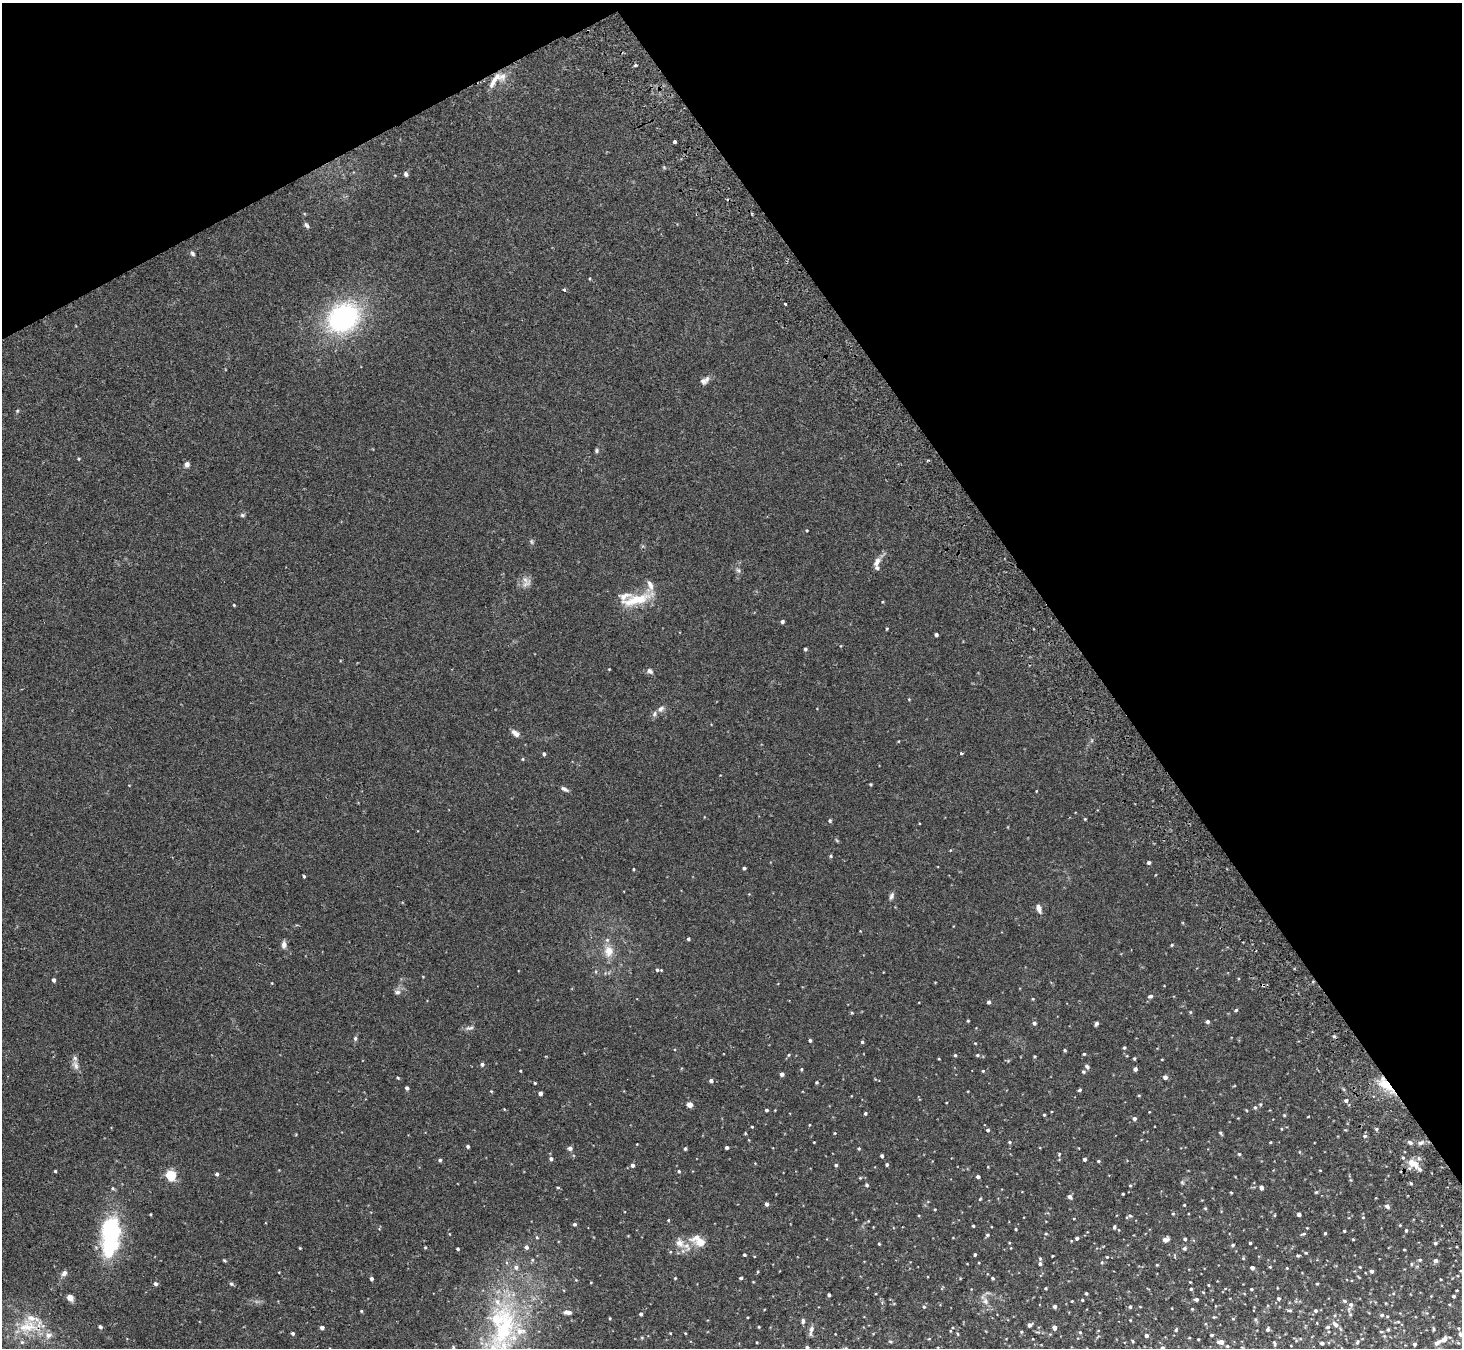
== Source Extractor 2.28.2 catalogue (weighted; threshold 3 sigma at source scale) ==
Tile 3 of 4 x 4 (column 3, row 1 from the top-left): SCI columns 2977-4436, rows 4230-5575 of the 5948 x 5908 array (HDU 1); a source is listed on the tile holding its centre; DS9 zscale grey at full resolution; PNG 1464 x 1350 px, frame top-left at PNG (2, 3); no overlay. Shown black and unused: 31% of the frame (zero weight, under 2 of 3 exposures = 3% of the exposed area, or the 3 px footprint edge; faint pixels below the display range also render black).
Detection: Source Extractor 2.28.2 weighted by HDU 2 'WHT'; one run over the whole footprint, this tile lists its part. Background 0.0546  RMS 0.0051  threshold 0.023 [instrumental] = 3 sigma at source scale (4.5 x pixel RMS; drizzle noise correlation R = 1.50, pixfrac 1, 0.05/0.05 arcsec/px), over >= 5 px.
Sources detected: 342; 2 cosmic-ray / hot-pixel residue — not listed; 21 inside a brighter listed object's ellipse — not listed separately; the other 319 listed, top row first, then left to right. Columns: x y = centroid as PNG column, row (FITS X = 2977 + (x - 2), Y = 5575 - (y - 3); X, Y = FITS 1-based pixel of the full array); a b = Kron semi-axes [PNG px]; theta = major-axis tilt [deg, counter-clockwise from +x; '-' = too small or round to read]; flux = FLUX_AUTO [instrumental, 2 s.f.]
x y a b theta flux
635 65 4 3 - 0.71
502 76 14 11 76 4.2
675 142 3 3 - 3
406 174 6 5 - 1.1
306 225 8 5 -54 1.2
192 253 7 5 -58 1
590 279 5 3 - 0.43
564 290 4 3 - 1.2
785 304 3 3 - 1.1
343 318 37 30 36 74
705 381 13 8 37 2.5
17 411 5 4 - 0.55
597 450 5 5 - 0.84
79 459 4 3 - 0.47
187 464 7 6 - 1.8
242 515 6 5 - 0.83
807 530 3 3 - 0.42
531 542 7 5 -72 0.94
877 562 14 7 58 3
738 570 8 6 -60 1.2
526 584 16 8 31 3.1
635 600 45 12 16 15
234 605 3 3 - 0.44
782 621 4 4 - 1.1
887 629 3 2 - 0.43
936 635 4 3 - 1.1
805 649 4 3 - 0.91
609 669 3 3 - 0.35
650 671 9 6 -29 1.6
909 699 4 4 - 0.39
661 709 11 7 35 2
515 733 11 6 -40 2.5
899 741 4 3 - 0.36
961 753 3 3 - 1
544 754 4 3 - 0.93
523 759 4 4 - 0.5
871 784 3 3 - 0.51
565 789 10 5 -28 1.5
1036 791 4 3 - 0.34
1085 819 4 4 - 0.39
830 821 5 4 - 0.88
837 840 6 4 -46 0.57
831 856 5 4 - 0.6
1149 863 4 4 - 1.1
744 868 3 3 - 0.87
633 869 3 3 - 0.41
304 876 3 3 - 0.71
891 896 10 5 70 1.5
1039 908 11 6 -70 2.6
688 939 3 3 - 0.85
284 945 10 6 88 2
1172 945 4 3 - 0.54
609 951 15 12 88 6.4
657 970 5 4 - 0.76
54 980 4 4 - 1.3
272 983 4 3 - 0.36
398 992 7 7 - 1.6
1150 996 6 5 - 1.2
1033 999 4 3 - 0.47
989 1002 4 4 - 1.3
1236 1010 5 4 - 0.67
1190 1012 4 4 - 0.49
852 1013 5 3 - 0.53
968 1021 4 3 - 0.47
1207 1022 4 4 - 1.1
1034 1023 5 4 - 1.3
1096 1024 5 3 - 1.2
469 1028 13 6 9 1.8
1334 1036 5 4 - 0.77
355 1038 6 5 - 0.89
810 1040 3 3 - 0.92
862 1042 4 3 - 0.75
975 1043 4 3 - 0.39
1124 1048 4 3 - 0.69
1065 1050 4 3 - 0.57
1084 1054 4 4 - 0.52
789 1055 5 4 - 0.62
955 1055 4 4 - 0.63
977 1055 5 4 - 0.85
1035 1056 4 3 - 0.49
1134 1058 4 3 - 0.6
939 1059 3 3 - 0.4
1162 1059 3 2 - 0.37
1008 1061 5 4 - 0.53
482 1064 4 4 - 1.5
75 1065 14 8 -73 2.9
1087 1067 6 5 - 1.1
801 1069 4 3 - 0.55
1135 1069 4 4 - 1.4
520 1071 3 2 - 0.38
983 1071 4 3 - 0.46
1083 1072 4 4 - 0.79
782 1074 4 4 - 1.8
1165 1077 4 4 - 1.9
398 1078 4 3 - 0.55
711 1081 4 4 - 1.4
817 1082 4 4 - 0.64
535 1083 3 3 - 0.53
1386 1085 24 9 -38 12
1234 1086 5 3 - 0.36
407 1088 4 3 - 1.4
1079 1090 3 3 - 0.89
491 1091 4 3 - 0.42
540 1093 4 4 - 1.8
1139 1095 4 3 - 0.41
1346 1100 5 4 - 1.4
1260 1104 5 3 - 0.46
690 1105 4 4 - 5.9
1255 1107 5 5 - 0.84
504 1109 4 3 - 0.32
766 1110 3 3 - 0.88
1246 1110 4 3 - 0.39
865 1113 3 3 - 0.82
1044 1115 3 3 - 0.56
1284 1115 4 3 - 0.43
1308 1116 4 2 - 0.33
1134 1118 4 4 - 1.4
809 1125 4 3 - 0.33
752 1127 3 3 - 0.46
1281 1129 4 3 - 0.4
1376 1129 5 4 - 0.67
988 1130 4 3 - 0.99
835 1133 4 4 - 0.39
1221 1133 5 3 - 0.75
1365 1136 6 5 - 0.93
814 1142 3 2 - 0.31
1009 1142 5 4 - 0.65
1270 1142 3 3 - 0.41
1410 1143 7 5 -33 1.4
1421 1143 9 5 24 1.6
468 1146 3 3 - 1
570 1148 5 4 - 1.9
685 1148 3 3 - 0.86
727 1148 3 3 - 1.1
859 1149 4 4 - 0.63
1059 1154 4 4 - 0.46
1239 1154 4 4 - 0.58
882 1156 4 3 - 1.1
551 1159 5 5 - 1.3
1084 1159 3 3 - 1.3
440 1160 4 4 - 0.9
1098 1161 5 4 - 0.6
755 1163 4 3 - 0.34
1413 1163 19 11 -30 6.5
632 1165 5 5 - 1.4
836 1165 4 4 - 0.89
887 1165 4 4 - 0.89
988 1167 4 3 - 0.37
1320 1170 4 2 - 0.33
55 1171 3 3 - 0.51
679 1171 5 4 - 0.67
217 1174 5 4 - 1.1
171 1175 5 5 - 40
978 1177 4 3 - 1.3
860 1178 4 4 - 0.5
1182 1182 5 5 - 0.71
1411 1183 4 3 - 0.69
867 1185 5 4 - 0.9
1130 1185 4 4 - 0.51
558 1187 5 3 - 0.53
1261 1187 5 4 - 1.5
1316 1192 5 4 - 0.56
1231 1193 3 3 - 0.42
1123 1194 3 3 - 0.55
1069 1197 5 4 - 1.6
980 1199 6 3 54 0.49
767 1204 4 4 - 1.4
1184 1205 3 3 - 0.46
1387 1206 5 5 - 1.7
1205 1208 5 4 - 0.59
935 1209 4 2 - 0.39
1173 1213 5 4 - 0.56
150 1214 3 3 - 0.41
1299 1214 4 4 - 1.8
1130 1215 7 5 9 0.84
1275 1215 5 3 - 0.39
1363 1217 5 4 - 0.59
1074 1218 4 3 - 0.32
668 1220 4 3 - 0.39
868 1221 4 4 - 0.4
574 1224 4 4 - 0.92
973 1226 3 3 - 0.57
1114 1227 4 3 - 0.91
1307 1228 3 3 - 0.31
1016 1229 4 3 - 0.52
1406 1230 4 3 - 0.61
1344 1231 3 3 - 0.52
110 1232 41 16 87 70
1325 1233 4 3 - 0.56
450 1234 4 3 - 0.34
1046 1234 4 4 - 0.56
1303 1234 7 4 16 0.75
987 1235 5 4 - 0.79
537 1237 5 4 - 0.61
1077 1238 4 4 - 1.3
1166 1239 7 5 23 2.1
1185 1239 4 4 - 1
700 1242 13 10 2 5.7
1250 1243 3 3 - 0.69
1435 1243 4 4 - 0.82
879 1244 4 3 - 0.52
1233 1245 4 4 - 0.74
687 1246 15 9 -58 4.6
425 1247 4 3 - 0.48
300 1248 3 3 - 0.44
1185 1248 5 5 - 0.93
458 1249 4 3 - 0.66
1404 1249 3 2 - 0.43
1306 1253 5 4 - 0.59
975 1254 3 3 - 0.8
744 1255 3 3 - 0.73
1298 1255 4 3 - 0.76
1052 1256 3 2 - 0.37
1107 1257 5 4 - 0.5
1040 1258 4 4 - 0.56
1243 1258 5 4 - 0.5
224 1260 6 3 -31 0.55
1420 1260 6 4 20 0.66
1436 1260 5 5 - 1.2
1102 1262 5 4 - 0.63
1040 1264 4 4 - 1
1411 1264 5 3 - 0.49
1157 1265 3 3 - 0.44
1270 1267 4 4 - 0.51
1360 1267 4 3 - 0.34
1252 1268 4 4 - 2
1287 1268 4 4 - 0.43
1371 1271 4 3 - 1.3
279 1272 3 2 - 0.29
64 1273 8 6 47 2
675 1278 3 3 - 0.47
741 1278 3 3 - 1
992 1278 4 3 - 0.69
371 1279 4 3 - 1.3
1440 1279 3 2 - 0.37
753 1282 3 3 - 0.35
1190 1282 3 2 - 0.35
156 1284 5 4 - 1.5
231 1284 6 5 - 0.9
1317 1284 3 3 - 0.56
1209 1285 4 3 - 0.39
1045 1288 3 3 - 0.52
1191 1289 4 4 - 0.74
1251 1289 3 3 - 0.61
1457 1290 3 2 - 0.39
1203 1292 4 3 - 0.38
1086 1293 3 3 - 0.69
829 1295 3 3 - 0.88
1431 1296 3 3 - 0.32
1454 1296 3 3 - 0.79
70 1298 8 6 -42 2.9
1278 1298 5 4 - 0.97
1196 1299 4 4 - 1.1
1082 1300 4 4 - 0.51
985 1301 10 8 -59 3
1072 1301 3 2 - 0.38
1345 1301 6 4 -18 0.78
1351 1304 7 6 - 1.5
924 1307 5 5 - 0.74
1055 1307 4 4 - 1.6
1130 1307 4 4 - 0.93
1140 1307 4 2 - 0.31
1192 1309 4 4 - 0.45
1290 1310 6 4 -1 0.72
361 1311 4 4 - 0.49
1315 1311 5 4 - 0.96
567 1312 10 5 -2 1.9
641 1314 4 3 - 1.1
1350 1314 5 5 - 0.7
1382 1315 6 5 - 1
748 1317 3 2 - 0.36
1214 1317 4 4 - 0.44
610 1318 3 3 - 0.47
1233 1319 5 4 - 0.5
1130 1320 3 2 - 0.33
803 1321 6 4 85 1.3
1398 1322 6 4 -1 0.59
1317 1323 4 3 - 0.3
1335 1324 8 6 -40 2.2
1029 1325 4 4 - 1.9
28 1326 39 20 4 20
100 1327 5 4 - 1.1
759 1327 3 3 - 0.43
1328 1327 5 4 - 0.86
322 1328 4 4 - 1.6
1054 1328 4 4 - 2.6
504 1329 87 33 74 82
811 1329 11 7 77 2.1
1267 1329 4 4 - 1.3
1433 1329 6 3 82 0.55
1176 1330 5 4 - 0.59
1388 1330 4 4 - 0.52
950 1331 4 3 - 0.46
1021 1332 4 3 - 0.63
1080 1332 4 4 - 0.54
1381 1332 4 3 - 0.49
292 1333 4 4 - 0.91
670 1333 3 2 - 0.35
685 1333 4 3 - 0.37
958 1334 5 3 - 0.54
1460 1334 5 4 - 1.6
1146 1335 4 3 - 1.5
1212 1335 3 3 - 0.79
1098 1337 8 3 45 0.53
642 1338 5 3 - 0.48
1198 1339 3 2 - 0.47
1444 1339 11 6 30 2.9
890 1341 5 4 - 0.69
1132 1341 4 3 - 0.54
756 1342 3 2 - 0.36
1220 1342 7 5 -7 2.7
1357 1342 6 4 65 0.74
1274 1343 7 4 -76 0.7
1322 1343 4 3 - 0.94
1414 1344 4 3 - 1.1
1227 1346 4 4 - 0.56
807 1347 4 4 - 1.3
453 1348 5 4 - 0.88
1163 1348 5 4 - 0.98
Overlapping masked pixels (flux is a lower limit): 3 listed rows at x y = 1386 1085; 1413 1163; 28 1326
Isophote crosses this tile's border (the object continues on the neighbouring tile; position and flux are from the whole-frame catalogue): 6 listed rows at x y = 504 1329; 1460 1334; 1414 1344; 807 1347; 453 1348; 1163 1348